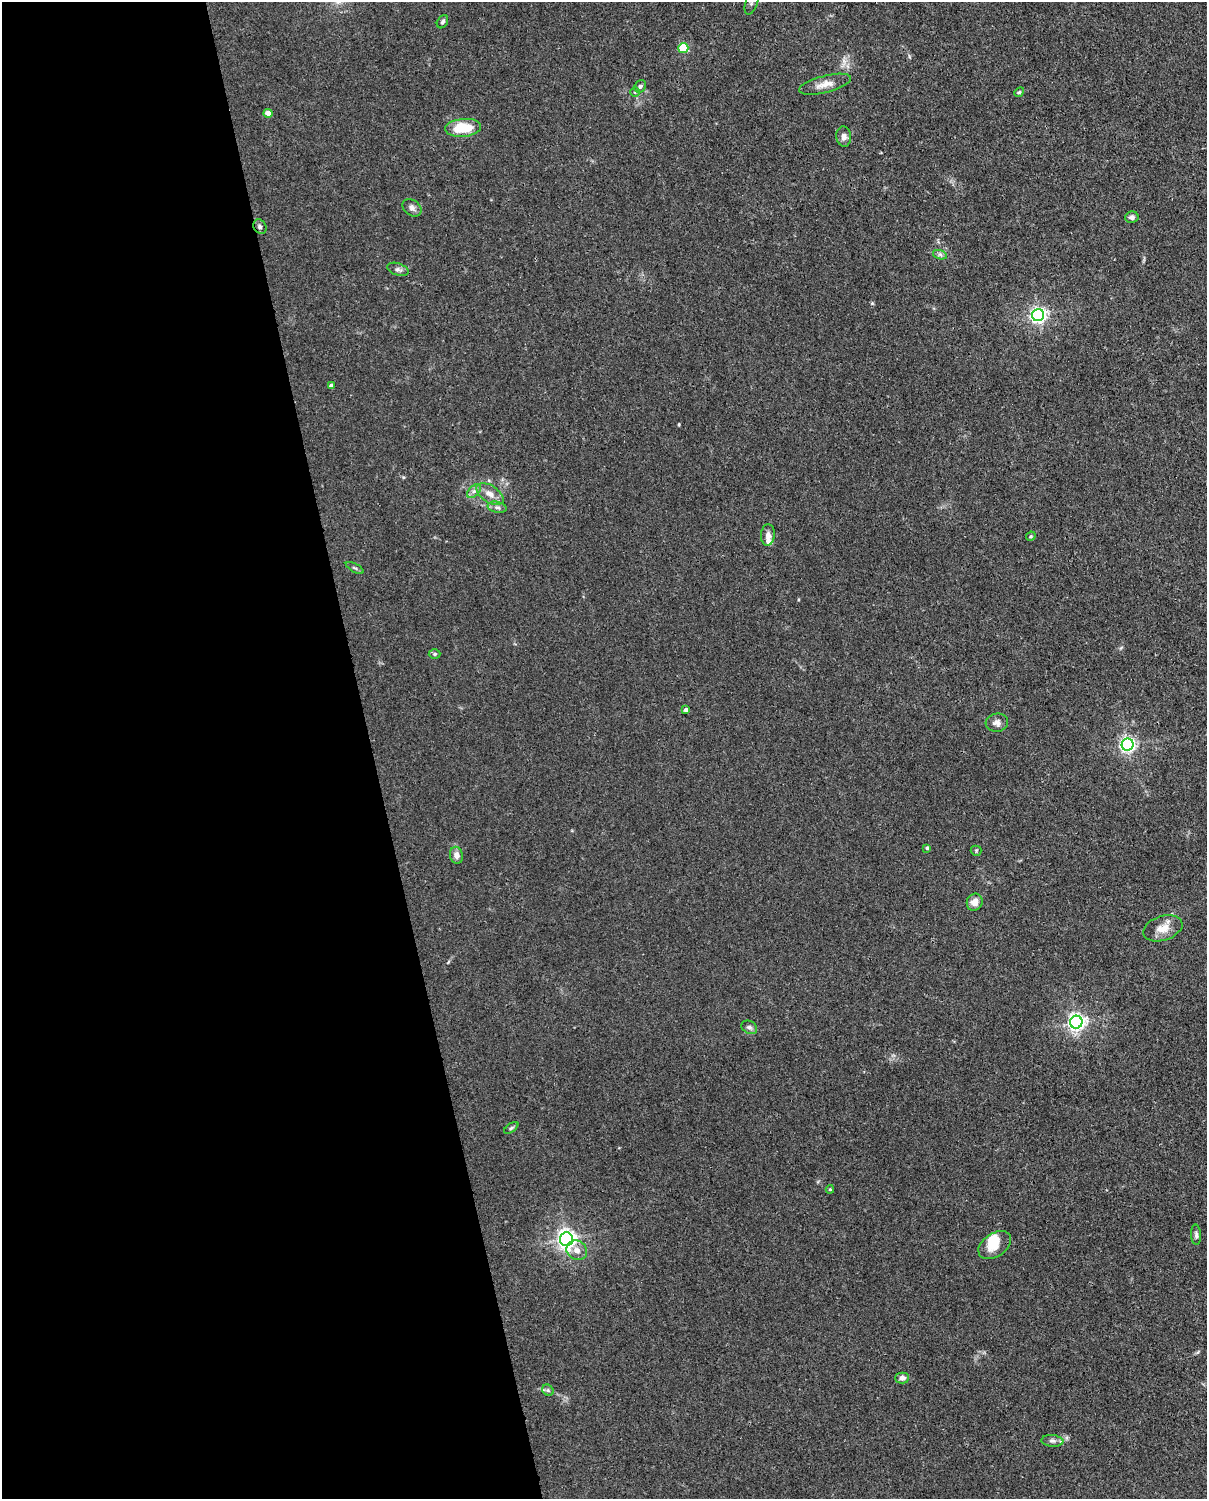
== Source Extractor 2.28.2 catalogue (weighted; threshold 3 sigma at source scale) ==
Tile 5 of 4 x 3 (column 1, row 2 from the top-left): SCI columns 92-1296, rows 1761-3257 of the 5001 x 4906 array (HDU 1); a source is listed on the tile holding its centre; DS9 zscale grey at full resolution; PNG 1209 x 1501 px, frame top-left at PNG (2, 2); each listed source drawn as its Kron ellipse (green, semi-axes under 4 px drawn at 4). Shown black and unused: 31% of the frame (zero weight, under 3 of 4 exposures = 7% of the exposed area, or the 3 px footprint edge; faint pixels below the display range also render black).
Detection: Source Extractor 2.28.2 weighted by HDU 2 'WHT'; one run over the whole footprint, this tile lists its part. Background 0.0269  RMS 0.0028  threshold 0.0128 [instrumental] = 3 sigma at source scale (4.5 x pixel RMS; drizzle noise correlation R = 1.50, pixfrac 1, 0.05/0.05 arcsec/px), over >= 5 px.
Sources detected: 45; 1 inside a brighter object's white glare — neither listed nor drawn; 1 inside a brighter listed object's ellipse — not listed separately; the other 43 listed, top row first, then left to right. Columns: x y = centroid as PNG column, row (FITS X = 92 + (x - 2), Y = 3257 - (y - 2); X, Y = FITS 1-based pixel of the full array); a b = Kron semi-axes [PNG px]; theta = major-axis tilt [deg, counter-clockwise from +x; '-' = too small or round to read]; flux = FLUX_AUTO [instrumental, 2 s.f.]
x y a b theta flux
752 2 13 6 72 1.1
442 22 7 5 57 0.58
683 48 5 5 - 16
825 84 26 8 14 2.8
640 86 6 5 - 0.71
635 92 5 5 - 0.38
1019 92 5 4 - 0.39
268 113 4 4 - 2
463 128 18 9 5 8
844 136 10 7 -83 1.2
412 208 10 7 -36 1.2
1132 217 6 6 - 0.93
260 227 8 6 -59 0.69
940 255 7 4 -19 0.61
398 269 11 6 -18 0.91
1038 315 6 6 - 87
331 386 4 4 - 1
474 491 8 5 44 0.89
490 494 15 8 -33 2.6
497 507 9 5 -12 0.94
768 535 11 7 84 1.4
1031 536 5 4 - 0.32
355 568 10 3 -29 0.47
435 654 6 4 1 0.49
686 710 4 4 - 1
997 723 11 9 6 1.4
1128 745 6 6 - 78
927 848 3 3 - 0.53
976 851 5 5 - 0.39
456 855 8 6 -74 1.6
975 902 8 7 - 2.3
1163 928 20 12 18 3.5
1076 1022 6 6 - 110
749 1027 8 6 -30 0.82
511 1128 8 4 36 0.47
830 1189 4 4 - 0.29
1196 1235 10 5 -86 0.78
566 1239 7 6 - 140
995 1245 18 11 34 4.3
577 1250 11 9 -33 1.9
902 1378 7 5 1 1.4
548 1390 6 5 - 0.44
1052 1441 11 6 -5 0.95
Overlapping masked pixels (flux is a lower limit): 1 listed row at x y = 260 227
Isophote crosses this tile's border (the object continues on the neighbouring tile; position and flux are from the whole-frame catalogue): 1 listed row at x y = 752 2